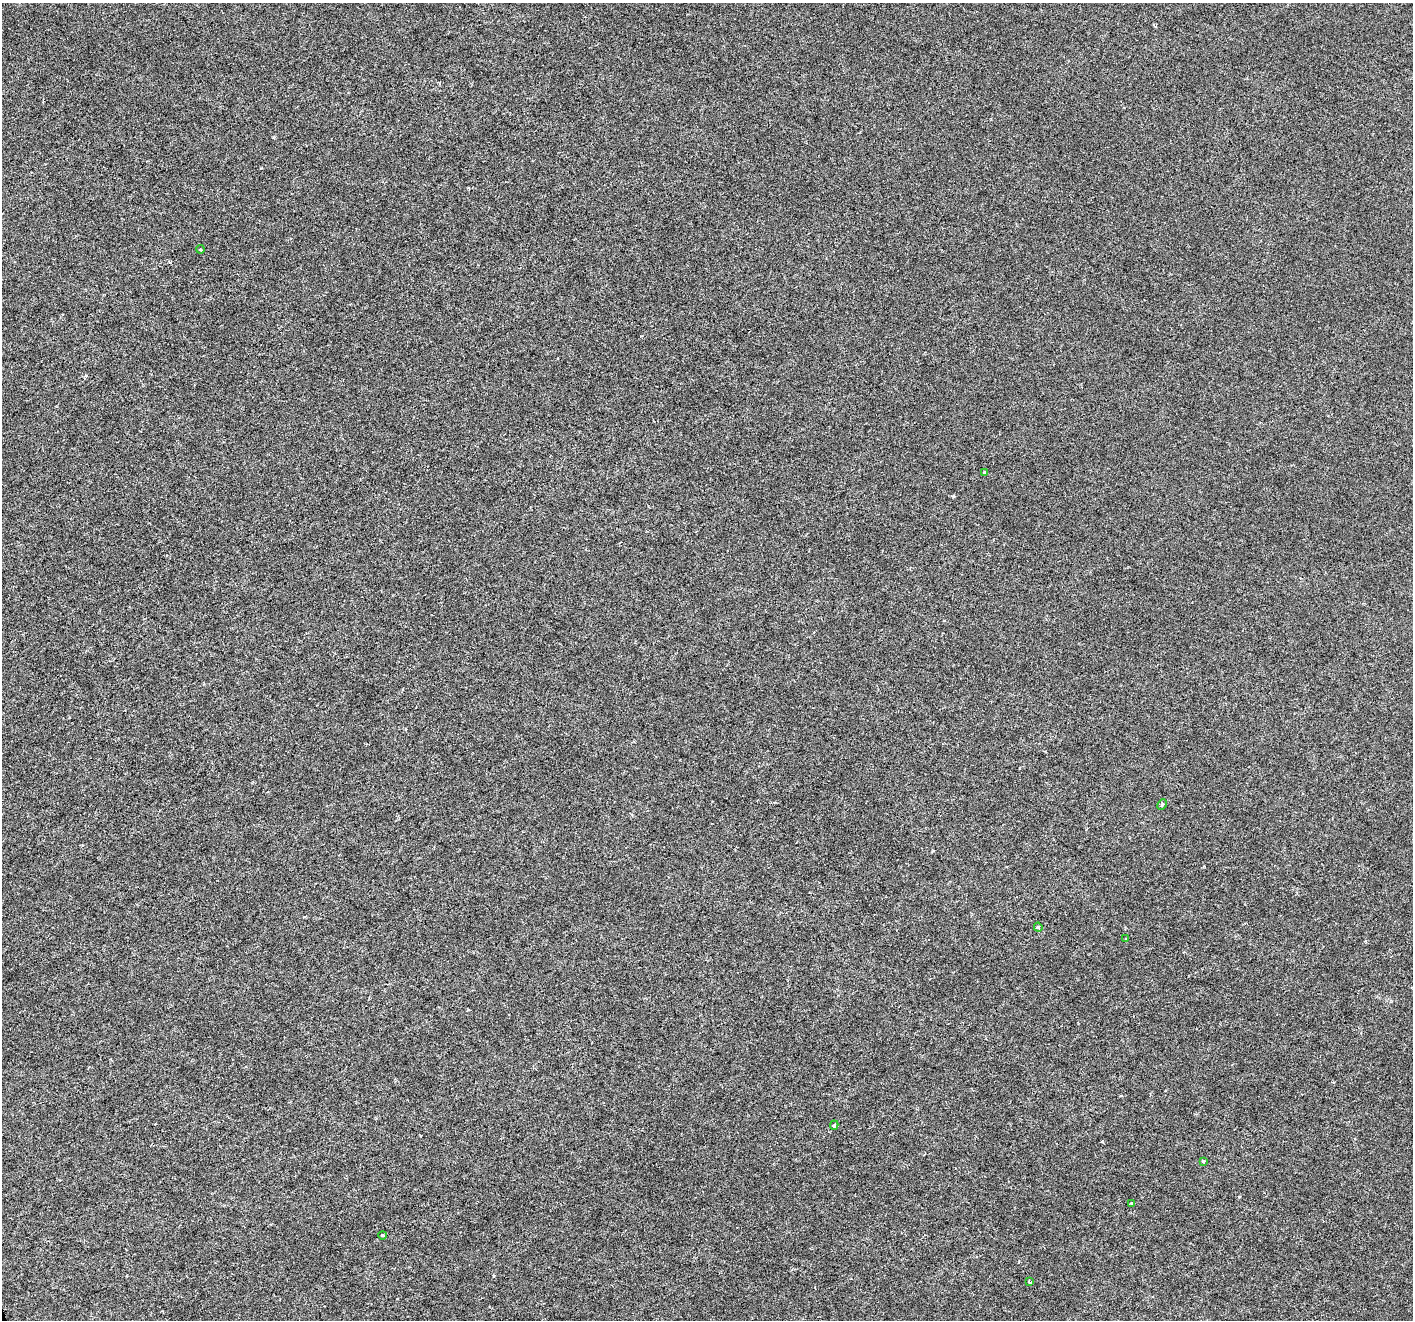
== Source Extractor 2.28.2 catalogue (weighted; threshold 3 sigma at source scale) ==
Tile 7 of 4 x 4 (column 3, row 2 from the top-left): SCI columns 2831-4241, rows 2786-4103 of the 5655 x 5515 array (HDU 1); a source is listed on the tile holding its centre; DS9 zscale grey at full resolution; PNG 1415 x 1322 px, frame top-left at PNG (2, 3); each listed source drawn as its Kron ellipse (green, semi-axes under 4 px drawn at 4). Shown black and unused: <1% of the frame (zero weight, under 3 of 6 exposures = <1% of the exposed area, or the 3 px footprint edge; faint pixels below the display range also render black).
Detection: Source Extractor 2.28.2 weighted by HDU 2 'WHT'; one run over the whole footprint, this tile lists its part. Background -2.01e-04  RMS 9.2e-04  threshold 0.00376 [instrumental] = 3 sigma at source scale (4.09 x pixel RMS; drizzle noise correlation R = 1.36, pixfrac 0.8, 0.0396/0.0396 arcsec/px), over >= 5 px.
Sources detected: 11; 1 cosmic-ray / hot-pixel residue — neither listed nor drawn; the other 10 listed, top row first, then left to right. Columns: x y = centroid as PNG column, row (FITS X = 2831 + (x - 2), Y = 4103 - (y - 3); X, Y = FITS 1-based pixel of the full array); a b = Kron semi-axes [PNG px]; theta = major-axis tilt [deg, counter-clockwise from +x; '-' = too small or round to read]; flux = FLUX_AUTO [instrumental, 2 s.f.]
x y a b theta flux
200 249 4 3 - 0.11
985 472 3 3 - 0.16
1162 804 5 3 - 0.12
1038 927 4 3 - 0.17
1126 939 3 3 - 0.13
834 1125 5 4 - 0.13
1203 1161 4 3 - 0.12
1131 1203 4 3 - 0.065
383 1235 4 3 - 0.099
1029 1281 4 2 - 0.12